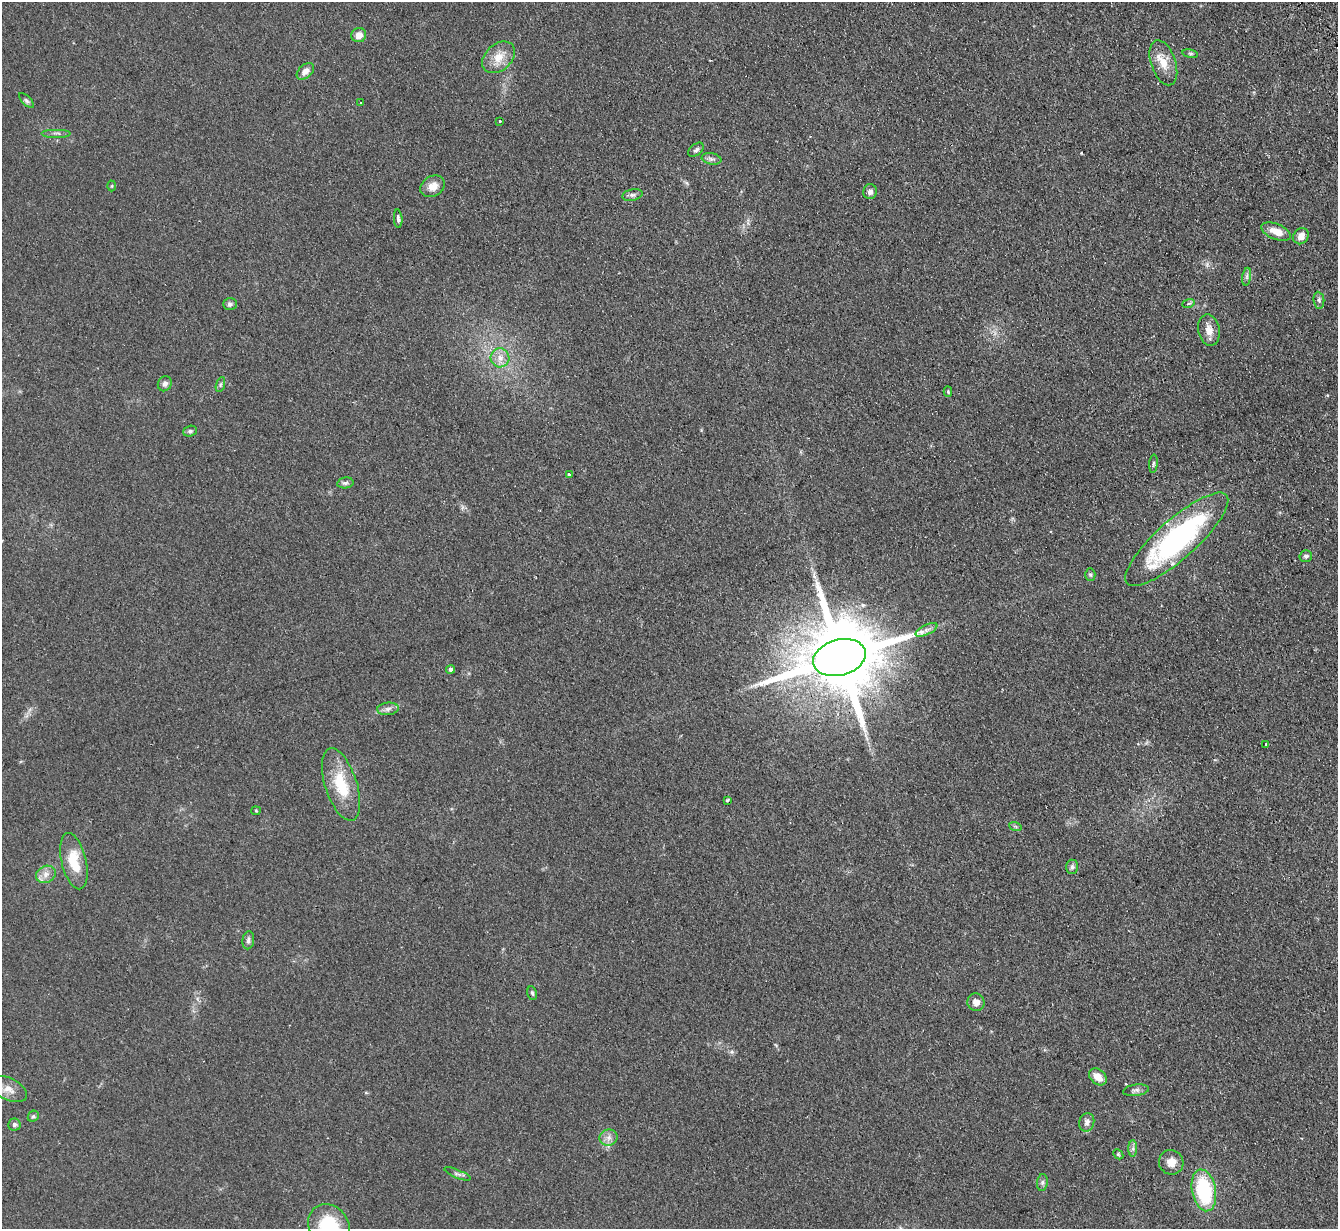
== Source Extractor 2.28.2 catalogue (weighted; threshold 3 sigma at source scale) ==
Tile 10 of 4 x 4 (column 2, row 3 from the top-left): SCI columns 1385-2720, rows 1386-2612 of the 5439 x 5351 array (HDU 1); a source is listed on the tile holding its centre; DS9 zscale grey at full resolution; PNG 1340 x 1231 px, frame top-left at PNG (2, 2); each listed source drawn as its Kron ellipse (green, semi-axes under 4 px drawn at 4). Shown black and unused: <1% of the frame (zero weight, under 2 of 3 exposures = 3% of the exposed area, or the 3 px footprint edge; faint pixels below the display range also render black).
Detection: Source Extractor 2.28.2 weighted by HDU 2 'WHT'; one run over the whole footprint, this tile lists its part. Background 0.0751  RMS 0.0075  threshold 0.0339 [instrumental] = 3 sigma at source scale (4.5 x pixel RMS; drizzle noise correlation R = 1.50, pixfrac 1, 0.05/0.05 arcsec/px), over >= 5 px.
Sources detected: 67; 3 cosmic-ray / hot-pixel residue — neither listed nor drawn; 1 inside a brighter listed object's ellipse — not listed separately; the other 63 listed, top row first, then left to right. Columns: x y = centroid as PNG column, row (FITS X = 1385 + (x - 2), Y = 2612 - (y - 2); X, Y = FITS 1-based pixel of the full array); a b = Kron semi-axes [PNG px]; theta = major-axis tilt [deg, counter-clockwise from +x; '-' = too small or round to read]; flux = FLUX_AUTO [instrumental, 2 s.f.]
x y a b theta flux
359 35 7 7 - 6.3
1190 54 8 4 -9 1.2
499 57 19 13 42 12
1163 63 23 12 -71 11
305 71 10 6 43 5.3
26 100 9 4 -45 1.6
361 103 3 3 - 2.8
500 121 3 2 - 1.5
57 133 15 2 0 1.8
696 150 9 5 39 1.9
712 159 10 5 -10 2.3
112 186 5 3 - 0.74
433 186 13 10 29 7.5
870 192 7 7 - 3
632 195 10 5 12 2.3
398 219 9 4 -86 1.7
1276 232 15 7 -23 9.7
1301 236 8 7 - 5.9
1247 277 9 4 81 1.9
1319 300 8 5 -82 2
230 304 7 6 - 2.1
1188 304 6 4 18 1.6
1209 330 16 10 -79 7
500 358 9 9 - 6.1
165 384 8 6 59 2.9
220 385 8 3 71 1.3
948 392 5 4 - 0.88
190 431 7 5 18 1.7
1153 464 9 3 85 1.2
569 474 3 3 - 9.3
345 483 8 5 9 1.8
1177 539 66 19 42 150
1306 556 6 5 - 1.9
1090 575 6 5 - 1.3
926 630 12 5 27 3.2
839 658 27 18 15 12000
451 670 4 4 - 2.4
388 709 11 6 6 3
1266 744 3 2 - 1.7
341 784 38 16 -72 29
727 800 4 3 - 1.4
256 811 4 4 - 0.77
1015 826 6 4 -19 1.1
74 861 28 12 -76 21
1072 867 7 6 - 1.8
46 874 10 8 28 4.8
248 940 9 6 82 2.1
532 993 7 4 -77 1.3
976 1002 9 8 - 5.5
1098 1077 10 7 -41 7.4
9 1089 20 11 -26 8.2
1136 1090 13 5 8 2.6
33 1116 6 5 - 1.4
1087 1122 9 7 77 3.1
14 1124 6 6 - 1.7
609 1138 9 8 - 3.9
1133 1149 8 4 90 1.9
1118 1154 6 4 -46 1
1171 1162 12 12 - 7.1
457 1174 14 3 -22 1.9
1042 1183 8 5 83 2
1204 1190 21 12 -79 60
329 1226 23 19 -53 40
Overlapping masked pixels (flux is a lower limit): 1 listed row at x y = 839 658
Isophote crosses this tile's border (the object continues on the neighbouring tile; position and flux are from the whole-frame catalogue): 1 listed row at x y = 329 1226